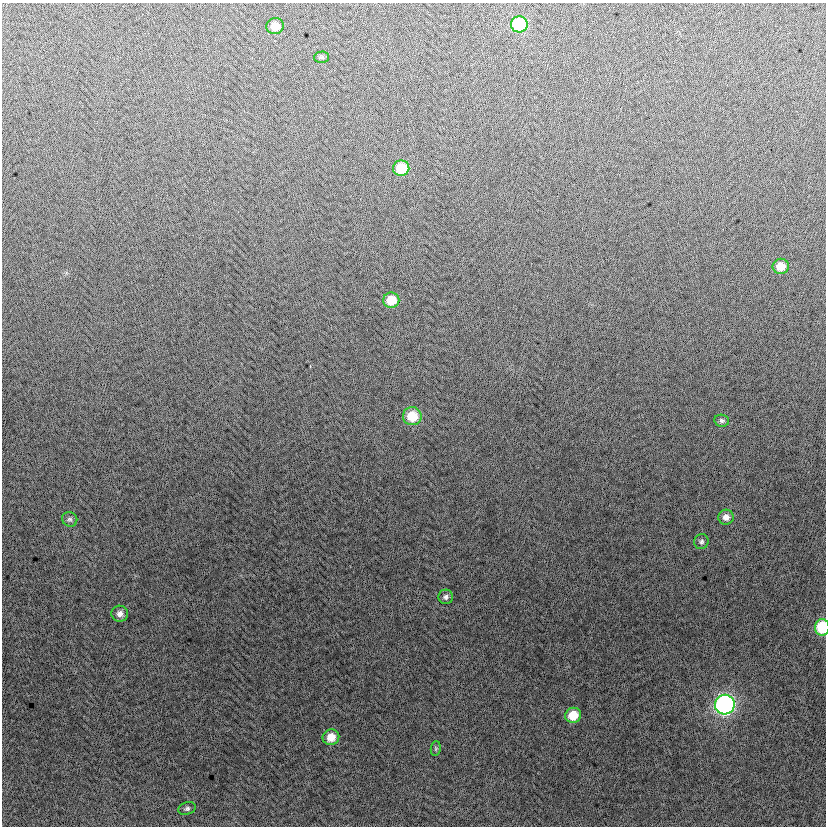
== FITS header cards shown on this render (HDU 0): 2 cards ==
NAXIS1  =                  824
NAXIS2  =                  824

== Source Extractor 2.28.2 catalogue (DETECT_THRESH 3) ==
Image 824 x 824 px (HDU 0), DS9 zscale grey, 1 PNG px = 1 image px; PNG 828 x 828 px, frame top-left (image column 1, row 824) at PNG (2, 3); each listed source drawn as its Kron ellipse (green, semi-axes under 4 px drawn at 4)
Background -3.61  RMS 13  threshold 37.7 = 3 sigma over >= 5 px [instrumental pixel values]
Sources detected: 19; all 19 listed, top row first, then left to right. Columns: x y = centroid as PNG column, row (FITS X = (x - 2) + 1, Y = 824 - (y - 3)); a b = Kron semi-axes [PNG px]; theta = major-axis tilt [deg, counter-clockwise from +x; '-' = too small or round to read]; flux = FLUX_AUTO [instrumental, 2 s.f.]
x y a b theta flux
519 24 8 8 - 59000
275 26 8 8 - 13000
322 57 7 5 1 1600
401 168 8 8 - 26000
781 266 8 7 - 13000
391 300 8 7 - 20000
412 416 9 9 - 22000
722 421 7 6 - 2000
726 517 8 7 - 5100
70 519 8 7 - 2400
701 542 7 7 - 2300
446 597 7 7 - 2700
120 614 8 8 - 4400
822 627 8 7 - 44000
725 705 10 9 - 280000
573 715 8 7 - 19000
331 737 8 8 - 12000
436 748 7 5 84 1400
187 808 9 6 19 2200
At the frame edge (FLAGS 8, measured only in part): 1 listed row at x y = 822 627